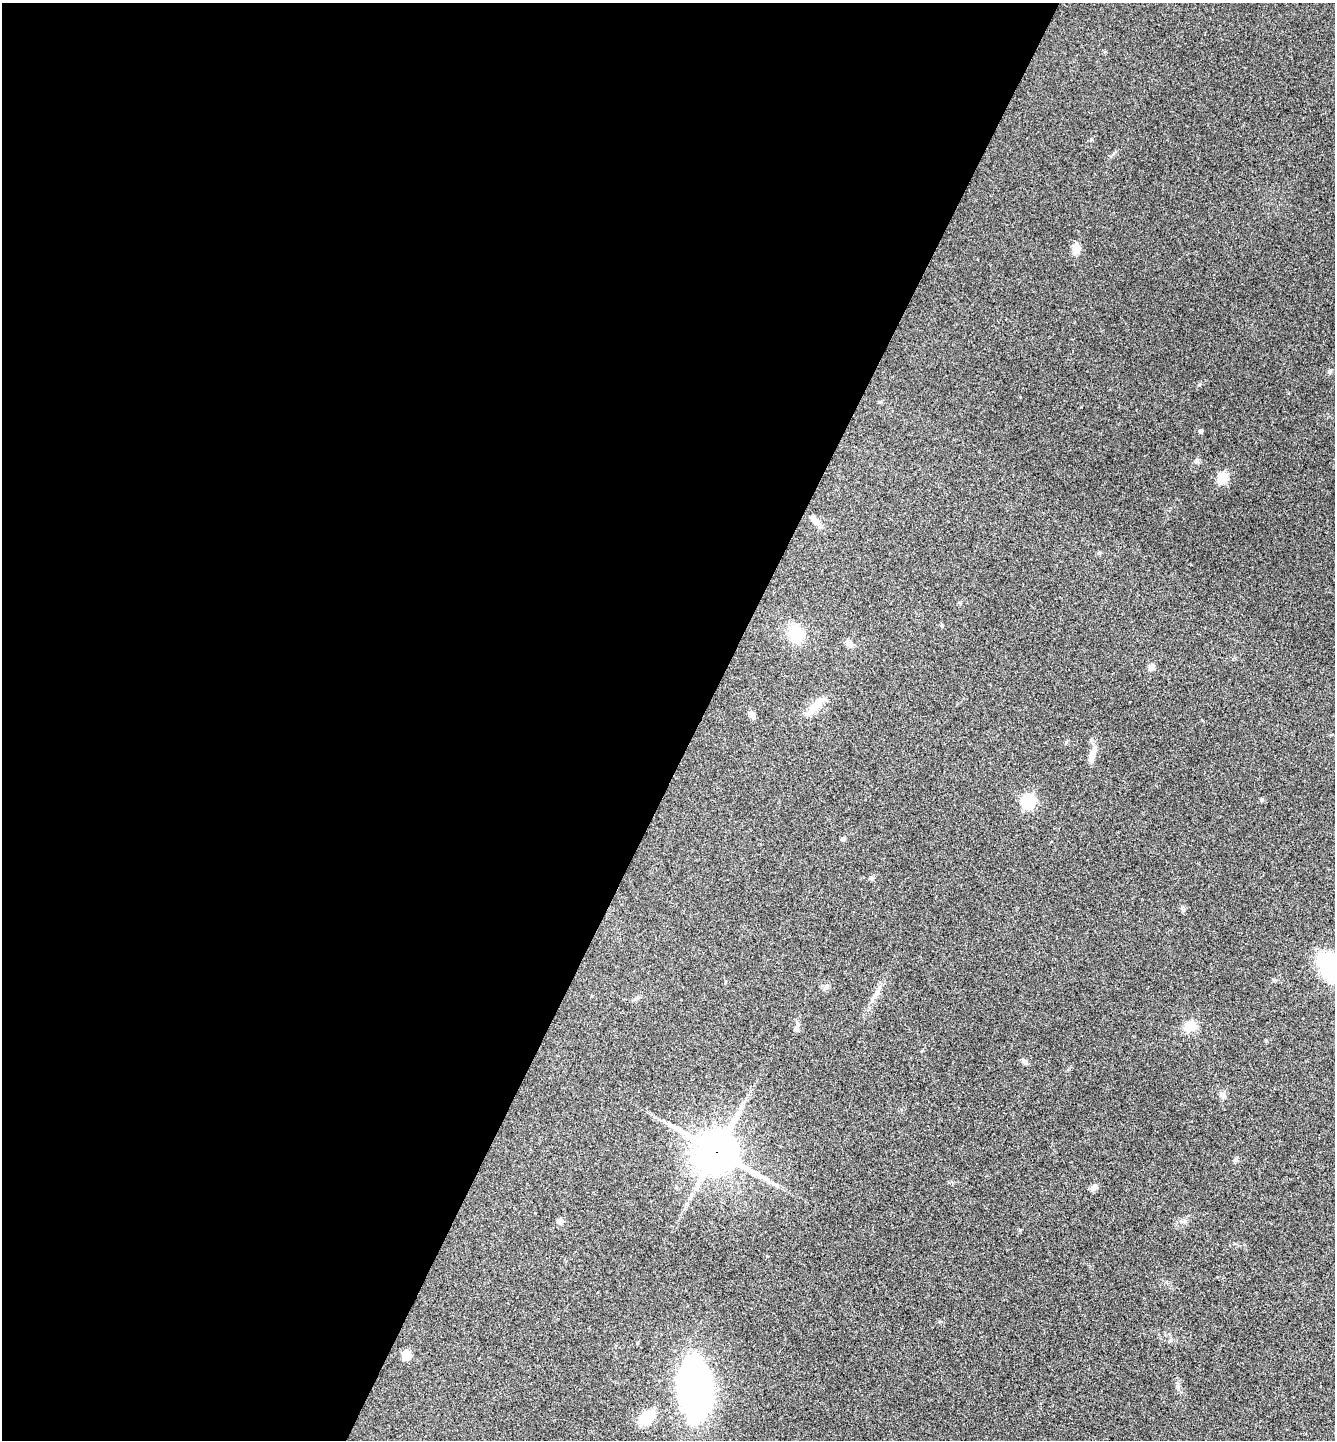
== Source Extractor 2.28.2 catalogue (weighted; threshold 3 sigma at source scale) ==
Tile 5 of 4 x 4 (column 1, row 2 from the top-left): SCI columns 286-1618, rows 2878-4315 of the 5766 x 5758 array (HDU 1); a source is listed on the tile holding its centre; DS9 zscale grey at full resolution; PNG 1337 x 1442 px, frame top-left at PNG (2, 3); no overlay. Shown black and unused: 52% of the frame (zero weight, under 3 of 4 exposures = <1% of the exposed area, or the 3 px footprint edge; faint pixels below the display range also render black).
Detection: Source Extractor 2.28.2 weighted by HDU 2 'WHT'; one run over the whole footprint, this tile lists its part. Background 0.123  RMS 0.0064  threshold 0.0289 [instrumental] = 3 sigma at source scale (4.5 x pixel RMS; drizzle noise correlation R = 1.50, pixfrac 1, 0.05/0.05 arcsec/px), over >= 5 px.
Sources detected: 34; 1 inside a brighter listed object's ellipse — not listed separately; the other 33 listed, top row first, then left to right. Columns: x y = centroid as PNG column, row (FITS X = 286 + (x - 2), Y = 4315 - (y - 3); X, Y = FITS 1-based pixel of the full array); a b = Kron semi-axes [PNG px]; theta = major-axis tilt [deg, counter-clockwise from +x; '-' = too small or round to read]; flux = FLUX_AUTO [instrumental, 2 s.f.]
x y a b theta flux
1076 248 13 9 -87 5
1330 371 7 6 - 1.2
1201 431 5 4 - 1.7
1197 461 8 6 42 1.6
1222 477 5 5 - 40
816 522 11 9 -62 3.6
942 626 6 4 -19 0.83
795 634 19 14 -71 20
849 644 12 7 -38 2.8
1151 667 8 8 - 2.4
815 706 33 8 47 10
752 716 12 6 -66 2.6
1092 755 20 7 70 5.6
1262 800 7 3 71 0.68
1028 801 7 6 - 93
843 839 6 5 - 1.2
872 879 7 4 0 1
1182 909 9 4 -67 1.1
826 987 8 6 69 1.7
877 993 13 6 59 3.7
636 998 7 4 44 1.3
1190 1027 15 12 23 8.6
797 1030 9 5 -61 1.5
1024 1062 9 6 -49 2
1222 1095 9 5 -28 1.8
717 1152 15 14 - 1800
1236 1160 8 5 19 1.2
1094 1187 9 7 38 2.5
559 1221 8 7 - 1.9
1020 1230 5 5 - 0.63
406 1355 9 8 - 6.7
695 1388 53 28 -83 200
647 1417 15 10 39 27
Overlapping masked pixels (flux is a lower limit): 1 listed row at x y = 717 1152
Unlisted compact peaks at least as high as the median listed source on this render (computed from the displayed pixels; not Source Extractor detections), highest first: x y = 1199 385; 1091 139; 1185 1221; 960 602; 1266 1040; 1099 553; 1178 1388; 1066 742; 1274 980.